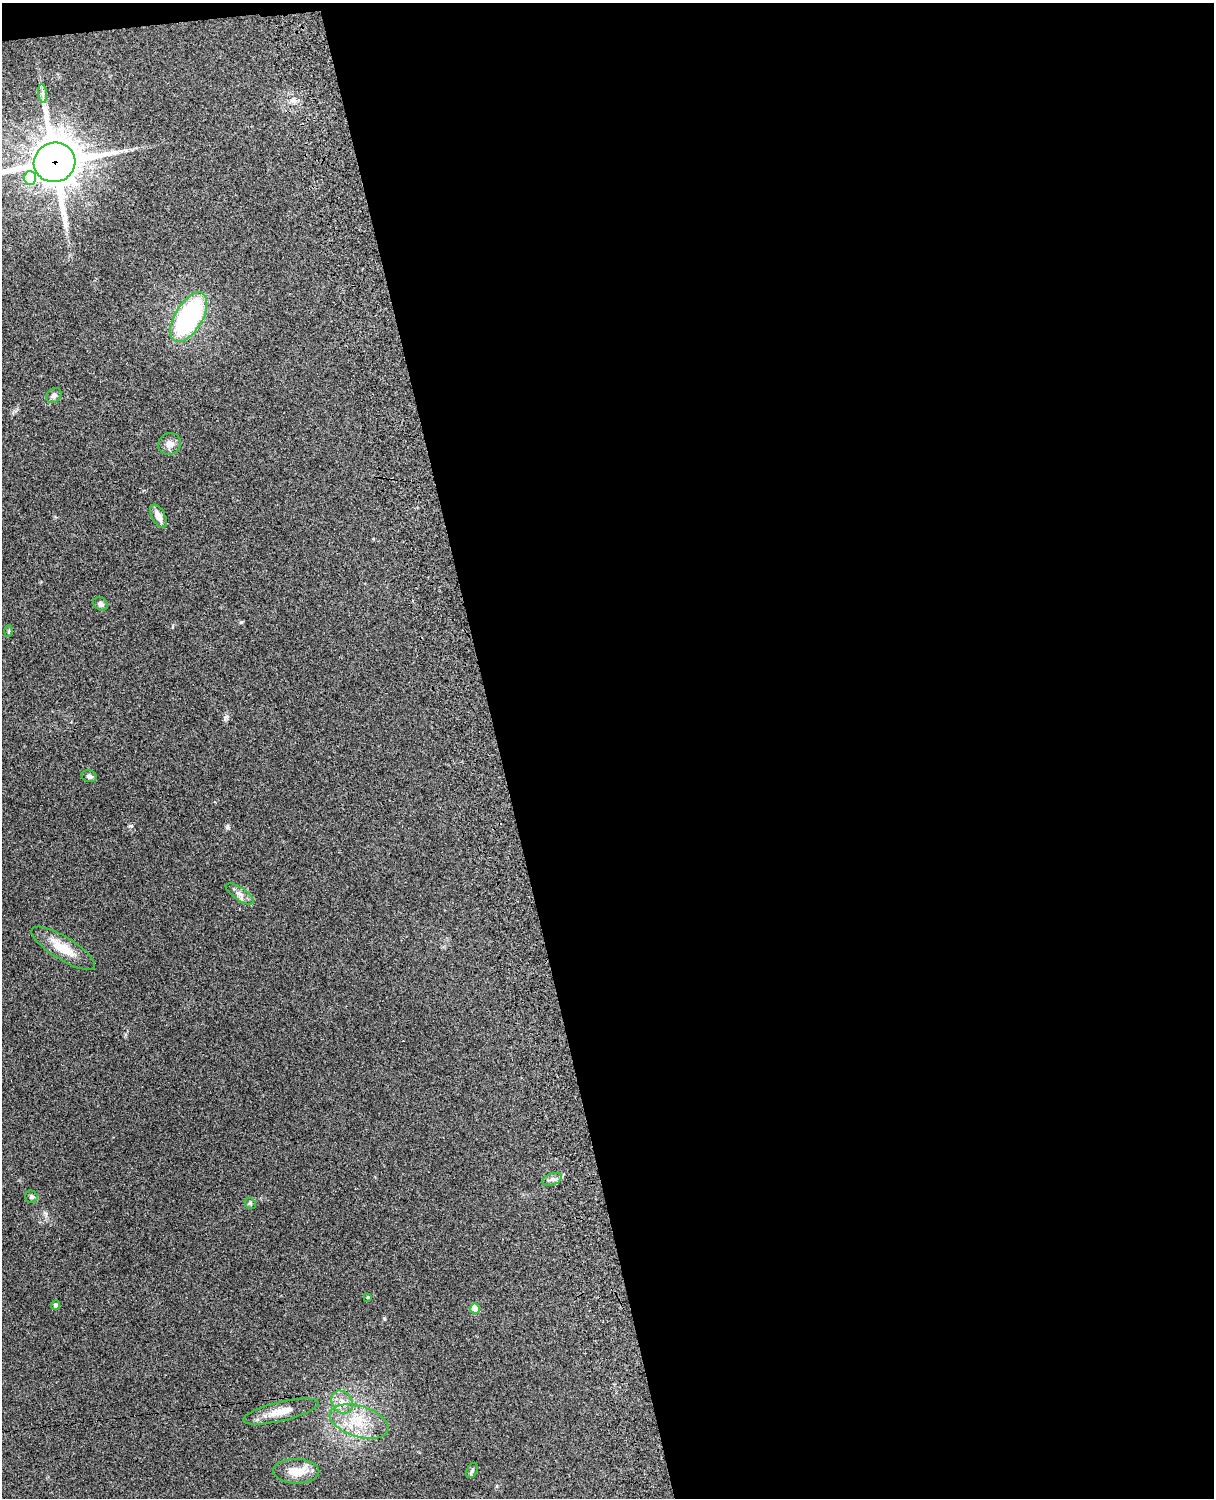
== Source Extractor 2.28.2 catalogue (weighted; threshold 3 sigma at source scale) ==
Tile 4 of 4 x 3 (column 4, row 1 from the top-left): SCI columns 3756-4967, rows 3156-4651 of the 5088 x 4928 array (HDU 1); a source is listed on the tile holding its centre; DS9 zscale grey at full resolution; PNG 1216 x 1500 px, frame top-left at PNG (2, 3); each listed source drawn as its Kron ellipse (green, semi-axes under 4 px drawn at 4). Shown black and unused: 59% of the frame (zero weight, under 3 of 4 exposures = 6% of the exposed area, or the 3 px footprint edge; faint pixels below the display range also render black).
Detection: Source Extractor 2.28.2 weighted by HDU 2 'WHT'; one run over the whole footprint, this tile lists its part. Background 0.264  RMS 0.0089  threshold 0.0402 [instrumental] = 3 sigma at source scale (4.5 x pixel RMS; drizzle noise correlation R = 1.50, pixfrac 1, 0.05/0.05 arcsec/px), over >= 5 px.
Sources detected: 24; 1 inside a brighter listed object's ellipse — not listed separately; the other 23 listed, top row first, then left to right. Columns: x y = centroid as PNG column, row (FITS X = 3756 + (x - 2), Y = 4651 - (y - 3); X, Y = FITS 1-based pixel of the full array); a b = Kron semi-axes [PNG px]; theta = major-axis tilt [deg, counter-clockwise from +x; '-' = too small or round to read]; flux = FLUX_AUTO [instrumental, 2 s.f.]
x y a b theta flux
43 93 9 4 -82 2.8
55 162 21 19 17 3200
30 178 7 6 - 25
189 317 28 14 59 130
54 395 8 7 - 3.6
170 444 11 10 - 5.8
158 516 12 6 -63 7.6
101 604 8 6 -32 2.8
9 631 6 4 87 1.1
89 776 7 6 - 2.9
240 894 16 6 -34 5.1
63 948 36 11 -32 21
552 1179 10 6 20 3.3
31 1197 6 6 - 1.6
250 1203 6 4 -46 1.3
368 1297 4 4 - 0.96
56 1305 5 4 - 2.7
475 1308 5 5 - 15
342 1402 12 10 -54 8.1
281 1411 39 9 14 15
359 1422 30 15 -17 29
472 1470 8 5 63 1.9
296 1471 23 12 -1 17
Overlapping masked pixels (flux is a lower limit): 1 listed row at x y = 55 162
Isophote crosses this tile's border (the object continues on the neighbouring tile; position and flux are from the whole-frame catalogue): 1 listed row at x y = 55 162
Unlisted compact peaks at least as high as the median listed source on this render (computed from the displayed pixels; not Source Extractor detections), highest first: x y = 131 826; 241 622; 227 826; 225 717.